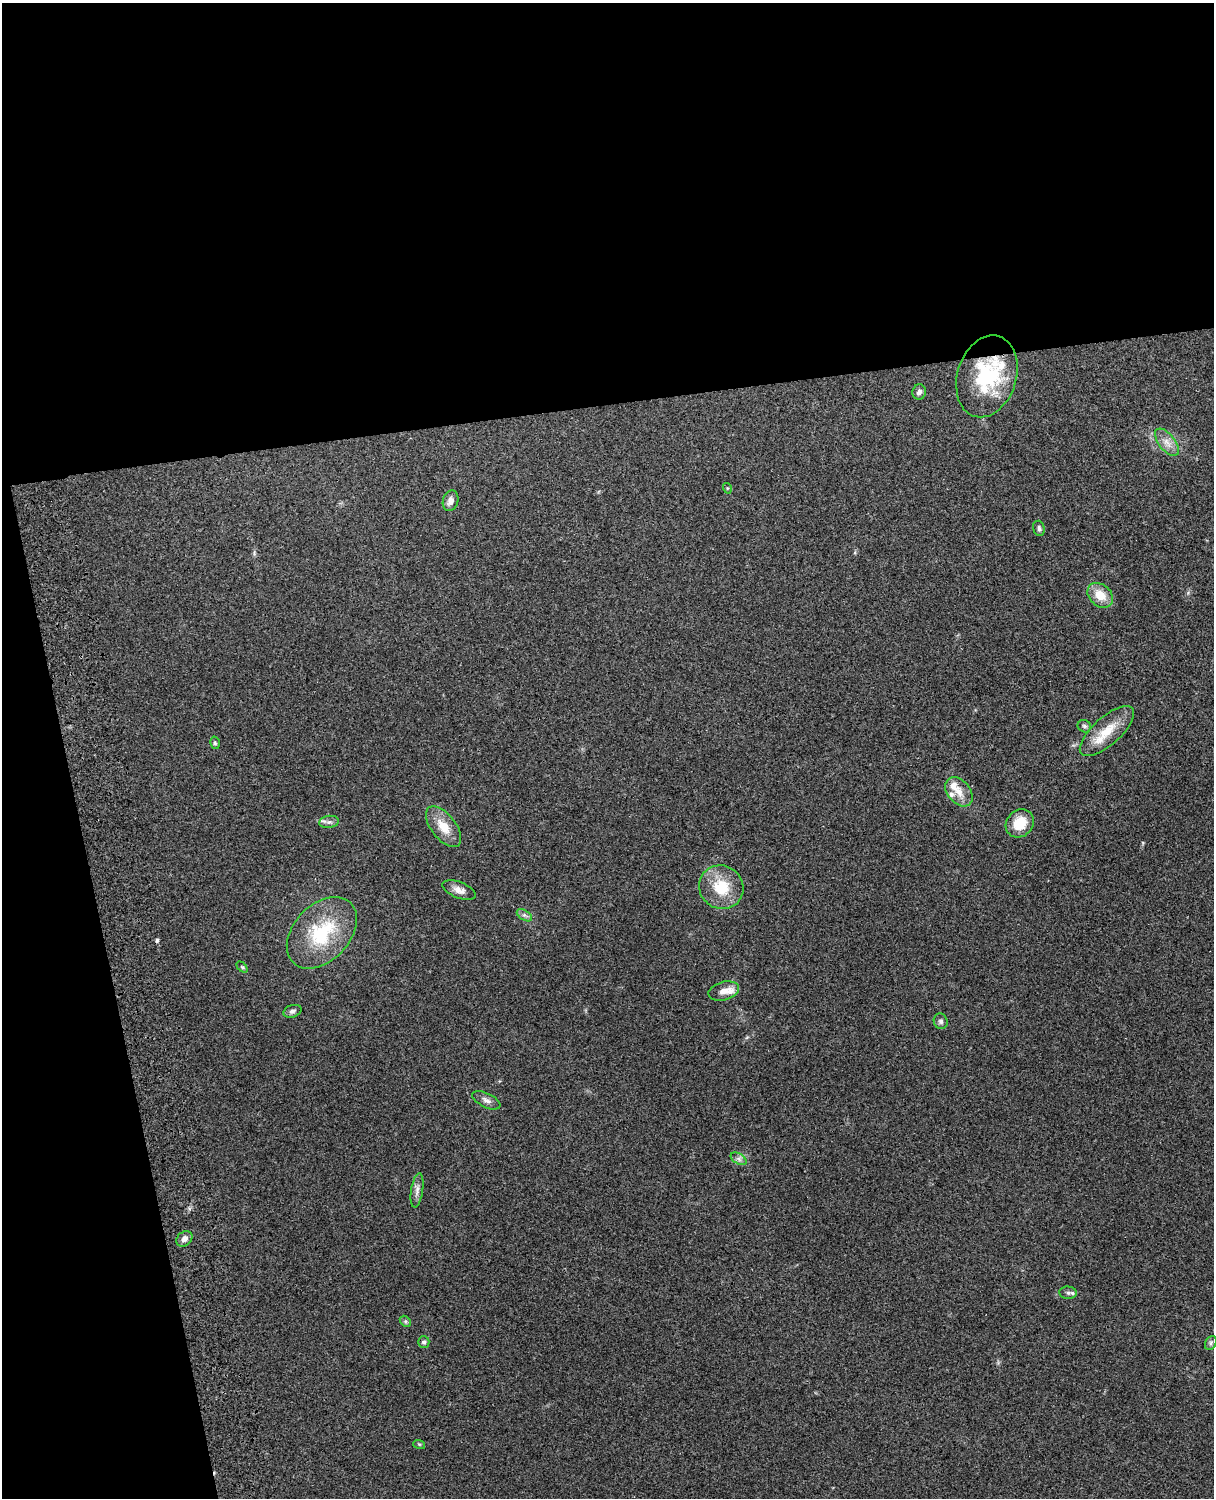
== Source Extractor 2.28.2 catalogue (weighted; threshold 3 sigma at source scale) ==
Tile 1 of 4 x 3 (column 1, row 1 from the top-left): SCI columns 119-1330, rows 3156-4651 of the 5089 x 4928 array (HDU 1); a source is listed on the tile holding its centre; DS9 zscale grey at full resolution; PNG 1216 x 1500 px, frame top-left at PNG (2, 3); each listed source drawn as its Kron ellipse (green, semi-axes under 4 px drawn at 4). Shown black and unused: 33% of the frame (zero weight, under 3 of 4 exposures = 6% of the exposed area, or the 3 px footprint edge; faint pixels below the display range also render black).
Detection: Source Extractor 2.28.2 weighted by HDU 2 'WHT'; one run over the whole footprint, this tile lists its part. Background 0.29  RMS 0.0094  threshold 0.0423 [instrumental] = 3 sigma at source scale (4.5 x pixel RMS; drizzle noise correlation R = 1.50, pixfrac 1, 0.05/0.05 arcsec/px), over >= 5 px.
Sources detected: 36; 1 cosmic-ray / hot-pixel residue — neither listed nor drawn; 4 inside a brighter listed object's ellipse — not listed separately; the other 31 listed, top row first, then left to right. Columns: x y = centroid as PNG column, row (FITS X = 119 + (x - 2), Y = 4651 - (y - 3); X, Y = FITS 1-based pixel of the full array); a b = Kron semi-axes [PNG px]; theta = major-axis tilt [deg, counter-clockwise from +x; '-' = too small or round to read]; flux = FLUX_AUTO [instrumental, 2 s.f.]
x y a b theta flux
987 376 42 29 73 75
919 392 7 7 - 3.2
1167 442 16 8 -51 8.2
727 488 5 3 - 0.83
450 501 10 7 75 5.6
1039 528 8 5 -73 2.5
1100 595 14 10 -42 16
1084 726 7 6 - 2.2
1107 731 34 14 41 24
215 743 6 5 - 1.6
959 792 16 11 -50 11
329 822 10 6 8 3.2
1020 823 15 13 45 20
443 827 24 12 -52 17
721 887 22 21 - 31
459 890 17 8 -21 6.5
524 915 8 5 -31 2.5
322 933 41 28 46 64
242 967 6 4 -44 1.2
724 991 16 9 15 7.5
292 1011 9 6 18 2.8
941 1021 8 7 - 2.5
486 1100 15 7 -26 4.4
739 1159 8 5 -32 3
417 1190 17 6 81 5
184 1239 9 7 42 4.5
1068 1293 9 6 -4 2.5
405 1321 6 4 -45 1.6
424 1342 6 5 - 2.1
1211 1343 7 5 61 2.2
419 1444 6 4 -18 1.2
Overlapping masked pixels (flux is a lower limit): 1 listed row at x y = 987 376